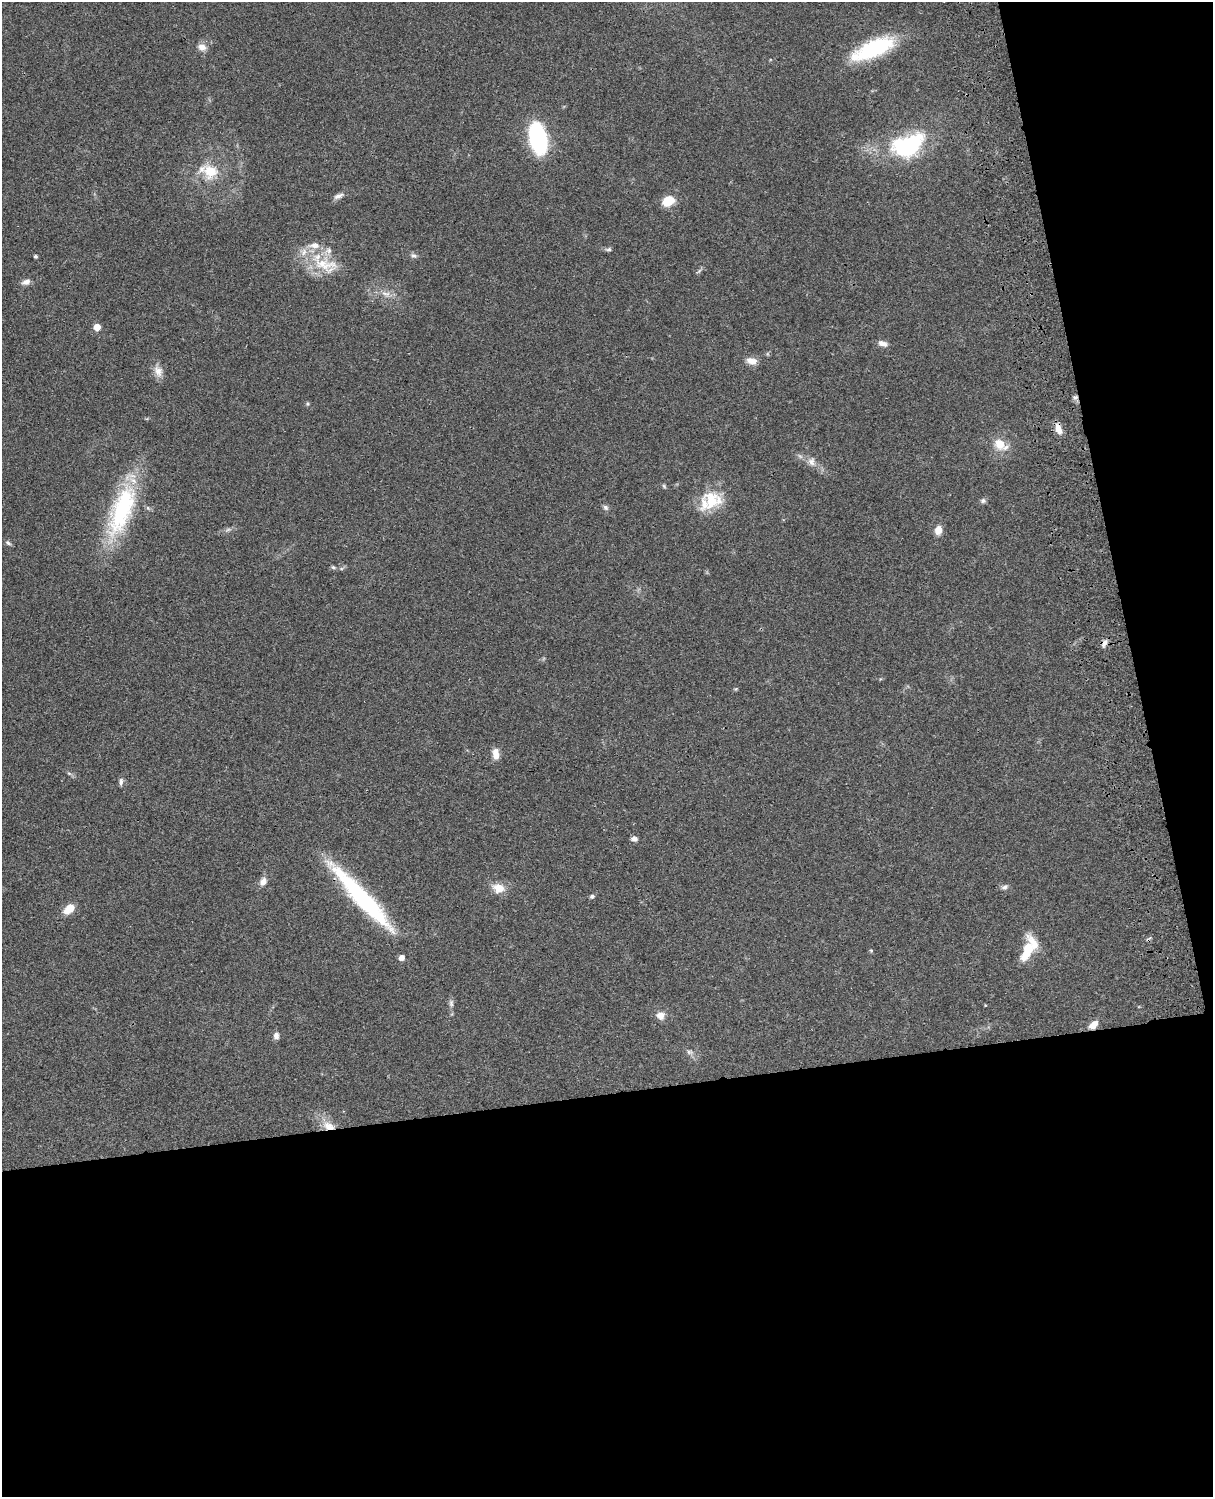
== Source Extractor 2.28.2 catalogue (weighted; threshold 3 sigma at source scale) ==
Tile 12 of 4 x 3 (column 4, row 3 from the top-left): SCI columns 3754-4964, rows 276-1770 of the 5084 x 4921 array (HDU 1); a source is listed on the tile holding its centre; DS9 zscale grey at full resolution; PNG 1215 x 1499 px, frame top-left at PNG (2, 2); no overlay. Shown black and unused: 33% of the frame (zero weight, under 3 of 4 exposures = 6% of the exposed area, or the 3 px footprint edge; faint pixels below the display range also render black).
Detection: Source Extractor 2.28.2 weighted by HDU 2 'WHT'; one run over the whole footprint, this tile lists its part. Background 0.0745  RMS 0.0057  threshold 0.0258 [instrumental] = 3 sigma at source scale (4.5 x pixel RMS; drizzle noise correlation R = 1.50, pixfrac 1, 0.05/0.05 arcsec/px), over >= 5 px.
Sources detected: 57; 1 too faint to see at this stretch — not listed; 5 inside a brighter listed object's ellipse — not listed separately; the other 51 listed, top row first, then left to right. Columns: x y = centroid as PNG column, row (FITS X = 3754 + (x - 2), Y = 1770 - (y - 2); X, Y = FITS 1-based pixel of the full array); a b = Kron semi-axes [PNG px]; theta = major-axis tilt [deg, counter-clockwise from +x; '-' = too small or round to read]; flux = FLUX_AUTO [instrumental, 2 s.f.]
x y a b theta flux
202 47 10 8 -20 3.9
873 49 47 16 24 48
538 138 20 10 -79 120
907 146 25 16 19 75
210 171 22 19 -29 15
338 196 13 6 23 2.4
668 201 11 9 25 13
608 249 9 5 0 1.2
413 255 9 5 -27 1.5
35 256 4 3 - 1.1
326 265 41 21 -16 22
699 271 9 3 45 0.97
26 282 11 6 22 2.8
386 294 14 7 -13 3.8
97 327 5 5 - 7.5
883 343 12 6 -18 3.2
752 361 13 8 -16 4.8
158 371 16 11 -65 4.9
1075 397 6 5 - 1.4
307 404 5 5 - 0.78
1058 429 13 7 -71 5.2
1000 444 15 10 -33 10
811 462 11 9 -79 3.3
664 486 7 4 -46 0.86
711 500 26 22 -85 20
983 501 6 6 - 1.4
605 507 8 6 -46 1.5
122 510 69 25 70 65
938 530 9 7 72 5.1
8 543 8 5 -30 1.2
333 567 6 5 - 1.1
1104 643 11 6 60 2.6
496 754 13 8 -85 5
121 782 10 5 81 1.7
634 839 8 6 -14 2
263 882 11 8 58 3.5
1004 887 9 6 32 1.8
499 888 13 9 -14 8.4
592 896 6 5 - 1.2
364 901 95 16 -47 74
69 908 9 6 40 12
871 950 5 3 - 0.58
1027 952 37 12 74 16
401 958 5 4 - 3.8
451 1003 11 6 -89 1.9
985 1005 4 2 - 0.38
660 1015 9 9 - 4.4
1093 1025 11 7 41 5.2
276 1036 9 7 88 2.3
689 1052 9 6 -2 1.7
329 1126 15 9 -20 7.2
Overlapping masked pixels (flux is a lower limit): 6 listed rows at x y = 1075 397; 1058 429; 1104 643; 364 901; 1093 1025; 329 1126